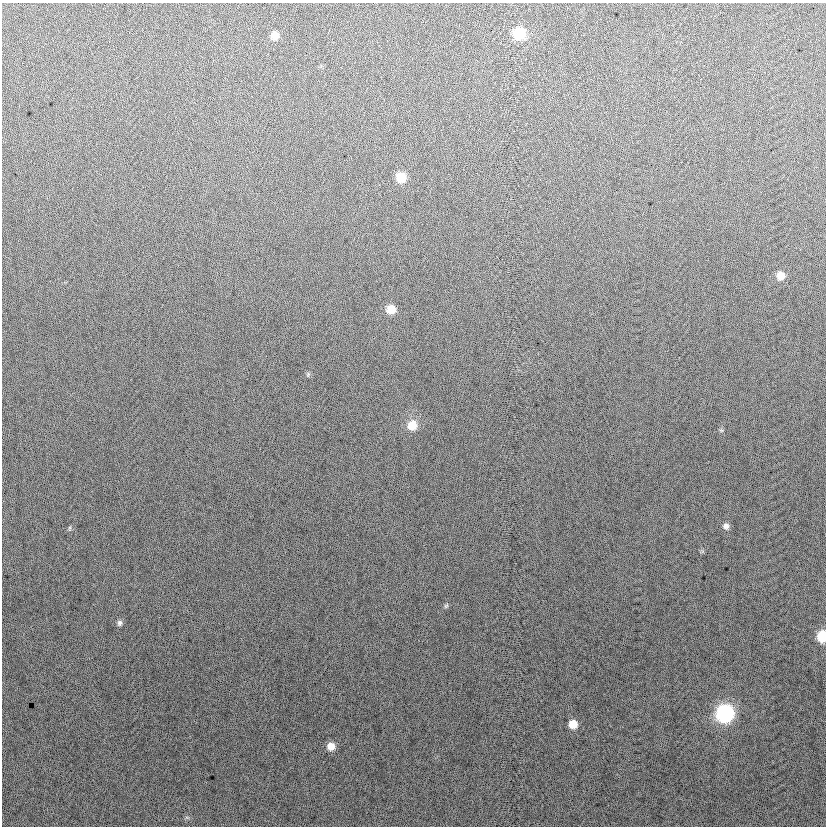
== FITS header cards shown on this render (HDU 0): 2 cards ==
NAXIS1  =                  824
NAXIS2  =                  824

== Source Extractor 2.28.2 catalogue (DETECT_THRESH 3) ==
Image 824 x 824 px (HDU 0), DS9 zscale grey, 1 PNG px = 1 image px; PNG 828 x 828 px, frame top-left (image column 1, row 824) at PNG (2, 3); no overlay
Background 11.5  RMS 13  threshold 40.2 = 3 sigma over >= 5 px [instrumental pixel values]
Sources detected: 16; all 16 listed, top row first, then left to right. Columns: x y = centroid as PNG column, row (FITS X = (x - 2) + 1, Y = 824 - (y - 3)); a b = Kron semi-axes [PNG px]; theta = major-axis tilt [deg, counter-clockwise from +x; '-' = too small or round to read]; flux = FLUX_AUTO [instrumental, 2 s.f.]
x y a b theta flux
519 33 9 8 - 43000
275 35 8 7 - 8500
401 177 8 8 - 19000
780 276 9 8 - 9300
391 309 8 8 - 14000
308 374 7 5 79 1400
412 425 11 10 - 15000
721 430 6 4 -18 1100
726 526 8 7 - 3800
70 528 6 4 89 1200
446 606 7 5 53 1600
119 623 8 6 77 2600
822 636 8 7 - 34000
725 714 10 9 - 190000
573 724 8 8 - 13000
331 746 8 8 - 9100
At the frame edge (FLAGS 8, measured only in part): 1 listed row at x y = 822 636